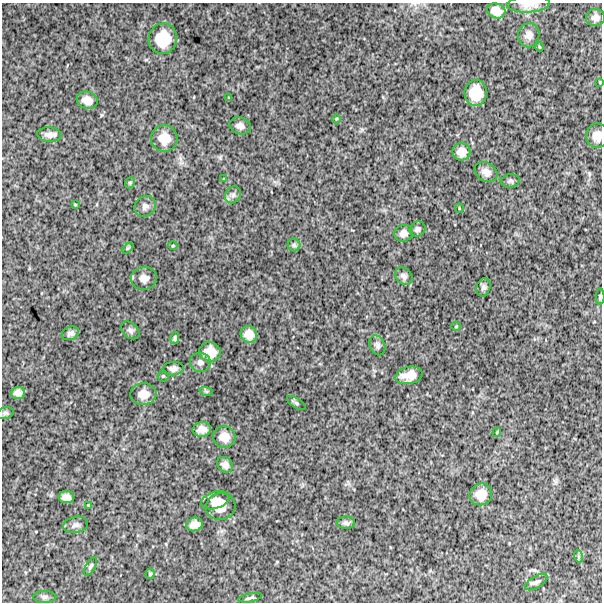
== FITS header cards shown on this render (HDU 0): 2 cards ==
NAXIS1  =                  600
NAXIS2  =                  600

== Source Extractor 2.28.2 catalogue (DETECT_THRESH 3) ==
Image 600 x 600 px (HDU 0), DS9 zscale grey, 1 PNG px = 1 image px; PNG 604 x 604 px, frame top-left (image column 1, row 600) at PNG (2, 3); each listed source drawn as its Kron ellipse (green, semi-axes under 4 px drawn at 4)
Background 977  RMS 260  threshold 785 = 3 sigma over >= 5 px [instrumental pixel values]
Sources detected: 67; all 67 listed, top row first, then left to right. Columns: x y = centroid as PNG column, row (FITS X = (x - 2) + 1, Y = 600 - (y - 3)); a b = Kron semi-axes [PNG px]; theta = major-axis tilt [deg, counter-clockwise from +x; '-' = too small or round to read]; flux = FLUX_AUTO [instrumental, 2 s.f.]
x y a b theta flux
528 4 21 8 3 140000
496 11 9 7 -19 150000
595 18 9 8 - 88000
529 35 12 10 81 110000
163 39 15 14 - 490000
540 47 4 3 - 14000
600 82 3 3 - 15000
476 93 13 11 87 390000
229 98 4 3 - 16000
87 100 10 8 -17 150000
336 119 4 3 - 14000
240 126 11 8 -18 91000
49 135 12 7 -4 100000
597 136 12 11 - 170000
164 138 13 13 - 270000
461 152 9 9 - 150000
486 172 12 9 -31 120000
224 179 3 2 - 12000
510 181 9 6 7 45000
130 183 6 4 68 25000
233 195 9 7 56 69000
75 205 4 3 - 16000
145 206 11 9 38 77000
459 208 4 3 - 13000
417 229 8 7 - 51000
403 233 9 8 - 89000
294 245 6 6 - 38000
173 246 5 3 - 18000
128 248 6 4 44 22000
404 276 10 7 -43 65000
144 278 13 11 7 130000
483 287 9 6 69 54000
600 297 8 4 90 35000
456 326 5 4 - 17000
130 330 10 7 -44 56000
70 333 9 6 23 61000
249 334 9 8 - 160000
175 338 6 4 77 32000
377 345 10 7 -67 61000
210 352 10 10 - 240000
200 362 10 9 - 84000
173 368 10 6 6 71000
409 375 14 8 12 210000
163 376 5 5 - 25000
206 391 7 4 -18 27000
18 393 7 6 - 76000
143 394 13 11 2 180000
296 403 10 5 -33 40000
5 413 9 5 15 38000
202 429 9 7 7 110000
497 432 4 3 - 15000
224 437 11 10 - 180000
225 465 8 7 - 79000
481 494 11 10 - 220000
66 497 8 6 -7 95000
215 500 14 8 17 140000
89 505 3 2 - 19000
221 507 15 13 13 280000
346 523 9 6 -4 49000
194 524 8 6 16 120000
76 525 12 8 11 81000
578 556 6 4 -71 28000
90 566 10 5 61 42000
150 574 5 4 - 23000
536 582 13 5 32 60000
45 597 12 6 0 57000
250 598 12 3 11 40000
At the frame edge (FLAGS 8, measured only in part): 4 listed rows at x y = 528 4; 600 82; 597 136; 600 297